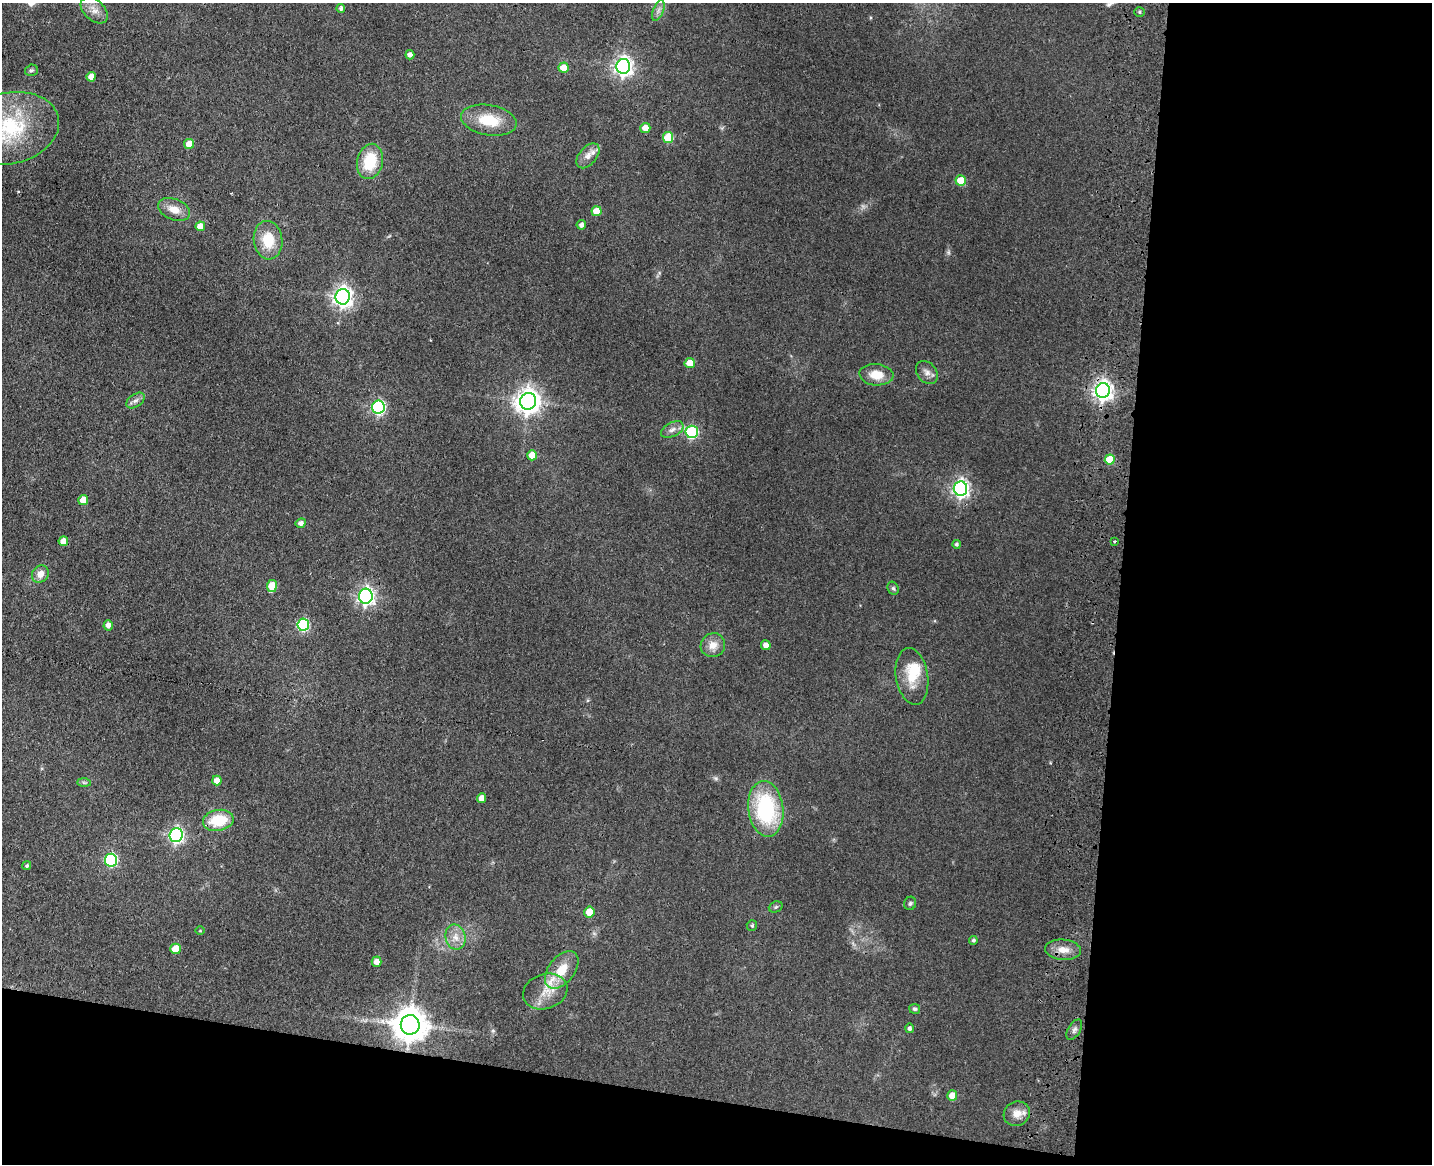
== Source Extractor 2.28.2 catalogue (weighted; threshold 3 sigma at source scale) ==
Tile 12 of 3 x 4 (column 3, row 4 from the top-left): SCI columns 3194-4623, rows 18-1179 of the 4844 x 4684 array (HDU 1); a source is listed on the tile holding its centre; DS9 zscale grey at full resolution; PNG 1434 x 1166 px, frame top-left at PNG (2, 3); each listed source drawn as its Kron ellipse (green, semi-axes under 4 px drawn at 4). Shown black and unused: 28% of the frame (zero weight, under 3 of 4 exposures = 6% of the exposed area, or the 3 px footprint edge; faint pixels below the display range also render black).
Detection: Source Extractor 2.28.2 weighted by HDU 2 'WHT'; one run over the whole footprint, this tile lists its part. Background 0.0658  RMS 0.0061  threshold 0.0276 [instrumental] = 3 sigma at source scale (4.5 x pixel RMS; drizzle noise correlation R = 1.50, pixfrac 1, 0.05/0.05 arcsec/px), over >= 5 px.
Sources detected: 76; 1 inside a brighter object's white glare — neither listed nor drawn; the other 75 listed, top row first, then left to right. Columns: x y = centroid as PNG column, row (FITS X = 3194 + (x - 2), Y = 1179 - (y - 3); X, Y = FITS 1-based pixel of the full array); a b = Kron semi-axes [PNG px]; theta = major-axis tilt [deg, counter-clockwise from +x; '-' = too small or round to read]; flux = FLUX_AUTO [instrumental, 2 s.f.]
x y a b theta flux
341 8 4 4 - 1.5
94 10 16 10 -44 5.6
658 10 11 5 69 2.5
1140 12 5 4 - 0.93
410 55 4 4 - 2.6
623 66 7 7 - 280
564 68 5 5 - 9.3
31 70 6 5 - 1.2
91 77 5 4 - 5.6
489 120 28 15 -10 19
9 128 50 35 13 59
645 128 5 5 - 7
668 137 5 5 - 24
189 144 5 5 - 6.8
588 156 14 8 50 5
370 161 18 12 76 23
961 181 5 5 - 13
174 209 16 10 -22 7.3
596 211 5 5 - 9.2
581 225 5 4 - 2.1
200 226 5 5 - 7.3
268 240 19 14 -83 16
343 297 8 7 - 340
690 363 5 5 - 8.1
927 372 13 9 -51 3.6
876 375 17 10 -5 10
1103 391 7 7 - 330
135 401 10 6 35 2.4
528 401 8 8 - 570
378 407 6 6 - 94
672 430 12 7 28 3.3
692 432 6 6 - 59
532 455 5 5 - 10
1110 459 5 5 - 16
960 488 7 7 - 220
83 500 5 5 - 7.9
301 523 5 4 - 2.7
63 541 5 5 - 6.4
1114 541 3 2 - 0.87
956 544 4 4 - 1.2
40 574 9 8 - 4.8
272 586 6 5 - 15
893 588 7 5 -61 1.1
366 596 7 7 - 210
108 625 5 4 - 3.3
303 625 6 6 - 62
713 645 12 11 - 6.2
766 645 5 4 - 3.9
912 676 28 16 -81 16
217 781 5 4 - 5.4
84 782 7 4 -1 1
481 798 5 4 - 4.4
766 809 28 17 -83 60
218 820 15 10 10 22
176 835 7 6 - 150
111 860 6 6 - 77
27 866 4 4 - 1.1
910 903 7 6 - 1.3
776 907 7 5 22 1.1
589 912 5 5 - 10
752 926 5 5 - 1.2
200 931 5 3 - 0.49
455 937 13 10 -77 6.1
973 940 4 4 - 1.2
176 949 5 5 - 13
1063 950 18 10 -6 7.2
377 962 5 5 - 5
562 970 21 13 52 15
545 991 23 17 18 13
915 1009 5 5 - 1.2
410 1025 10 9 - 1300
909 1028 5 4 - 1.5
1074 1030 11 6 58 2.2
952 1096 5 5 - 8.9
1017 1114 13 12 - 6.3
Overlapping masked pixels (flux is a lower limit): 1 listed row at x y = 1103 391
Isophote crosses this tile's border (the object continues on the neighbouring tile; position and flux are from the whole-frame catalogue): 1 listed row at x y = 9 128